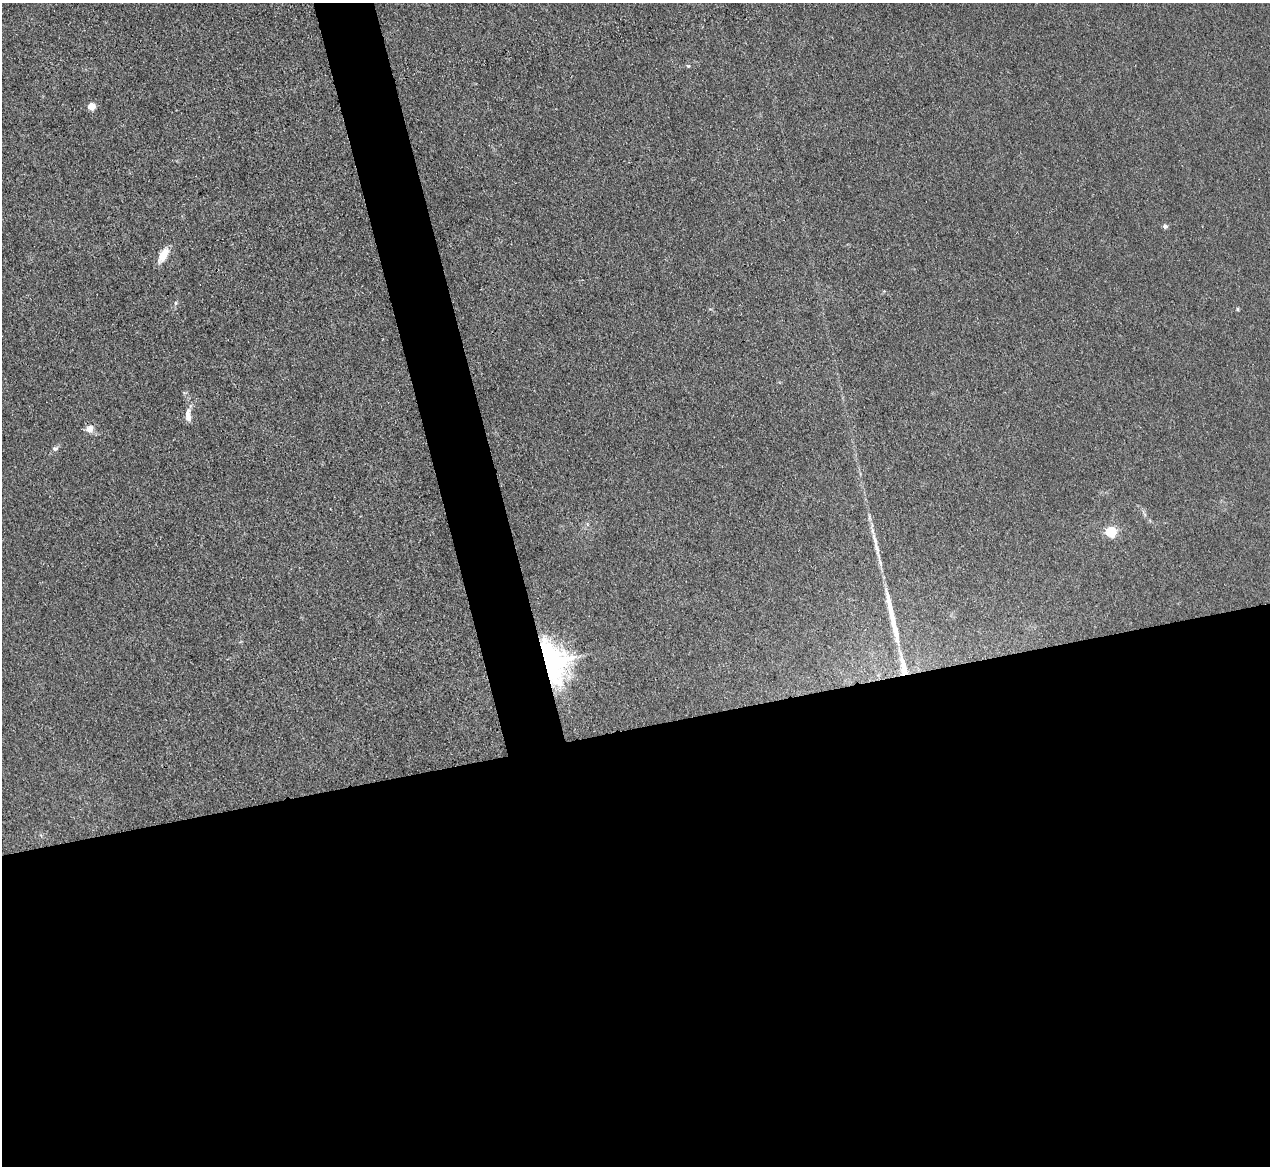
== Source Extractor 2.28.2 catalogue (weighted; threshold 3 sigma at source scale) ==
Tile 15 of 4 x 4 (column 3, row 4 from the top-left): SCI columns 2539-3806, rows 142-1305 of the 5075 x 5060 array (HDU 1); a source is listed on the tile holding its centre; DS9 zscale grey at full resolution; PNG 1272 x 1168 px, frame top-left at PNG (2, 3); no overlay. Shown black and unused: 41% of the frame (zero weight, under 3 of 4 exposures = <1% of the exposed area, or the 3 px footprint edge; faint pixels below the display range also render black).
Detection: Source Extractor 2.28.2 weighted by HDU 2 'WHT'; one run over the whole footprint, this tile lists its part. Background 0.0195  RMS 0.0047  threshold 0.021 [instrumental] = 3 sigma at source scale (4.5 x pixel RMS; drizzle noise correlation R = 1.50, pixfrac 1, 0.05/0.05 arcsec/px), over >= 5 px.
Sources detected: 14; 2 long thin detections or spike segments (spike, bleed or trail) — not listed; the other 12 listed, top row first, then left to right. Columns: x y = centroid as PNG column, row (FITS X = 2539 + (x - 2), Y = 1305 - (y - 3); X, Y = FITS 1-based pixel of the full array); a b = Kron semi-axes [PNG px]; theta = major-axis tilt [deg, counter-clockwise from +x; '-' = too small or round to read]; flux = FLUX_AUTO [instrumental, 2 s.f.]
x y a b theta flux
688 66 5 5 - 0.54
91 106 5 5 - 12
1165 226 7 5 7 1.1
163 255 20 9 63 6
175 303 6 4 90 0.68
1237 309 5 3 - 0.56
188 415 16 7 -88 4.1
90 429 10 9 - 3.4
55 448 8 7 - 1.3
1111 531 5 5 - 42
552 661 40 26 -70 95
903 667 30 7 -77 11
Overlapping masked pixels (flux is a lower limit): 2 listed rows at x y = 552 661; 903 667